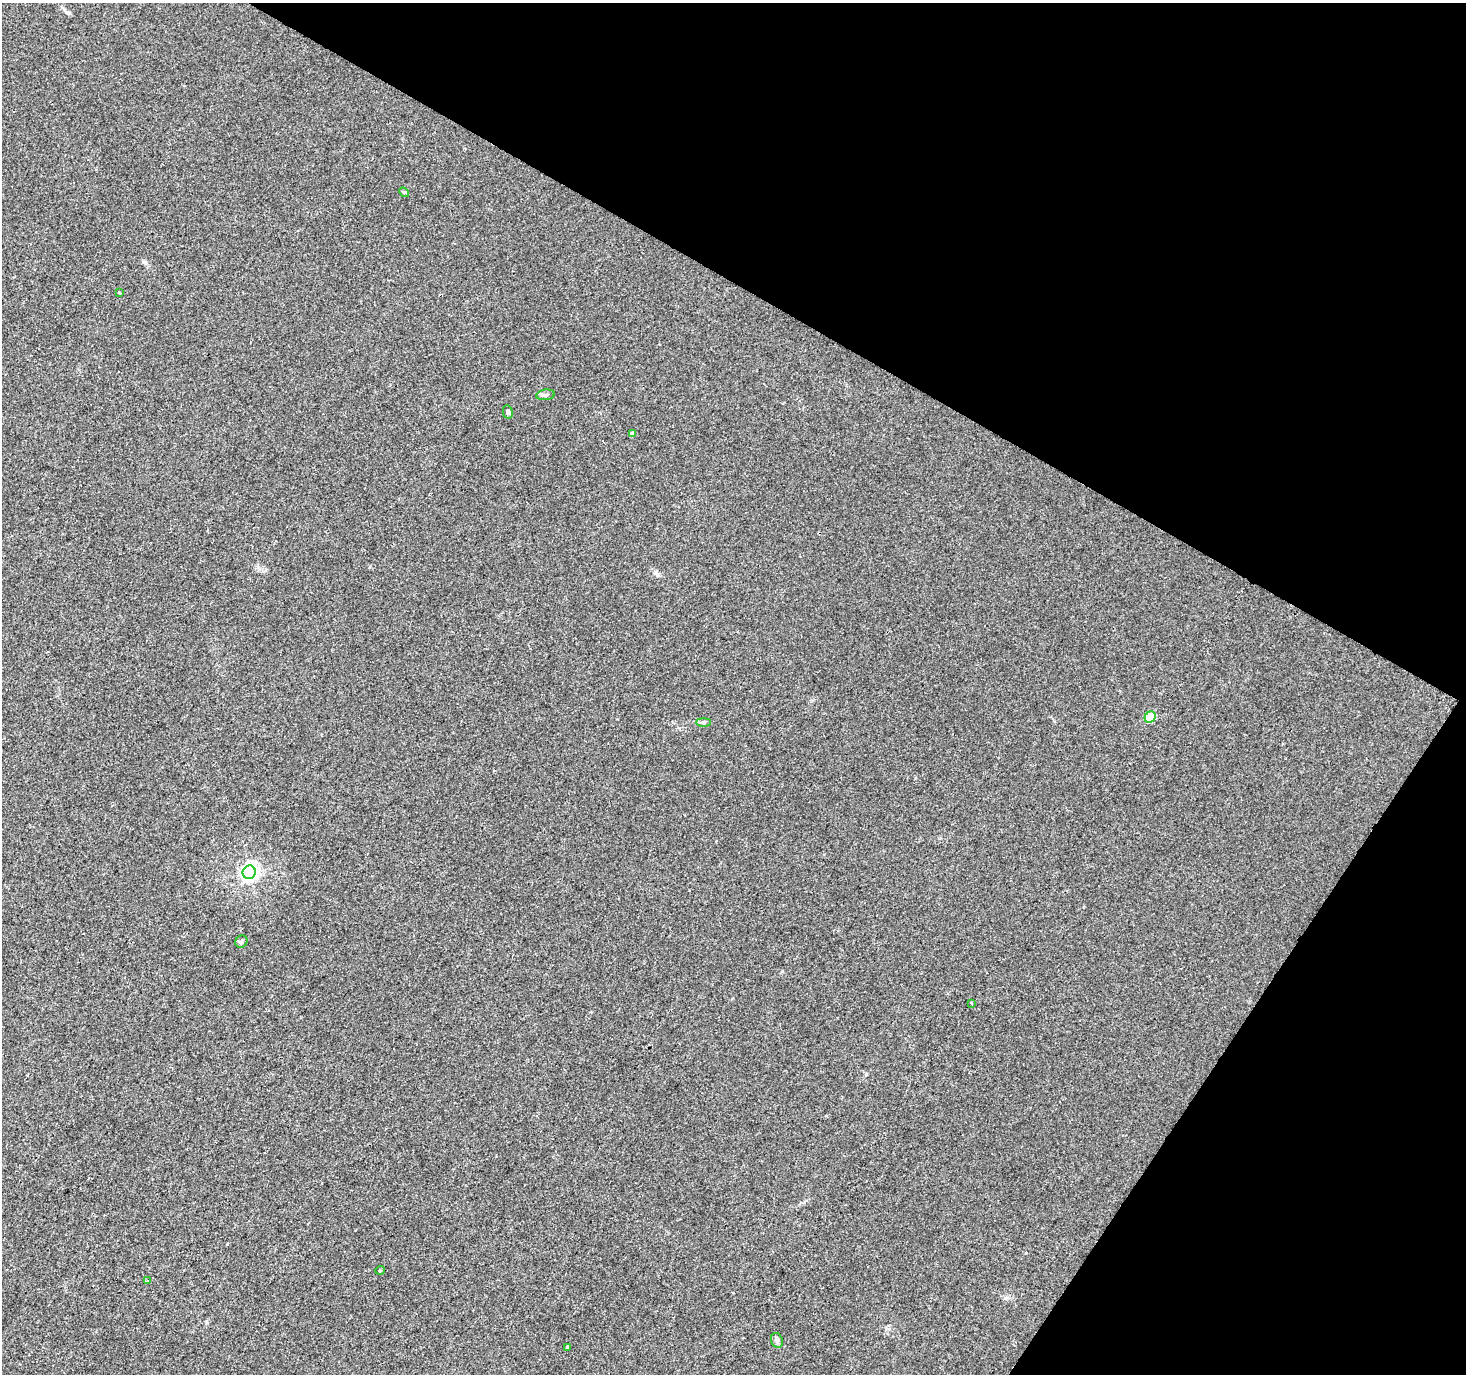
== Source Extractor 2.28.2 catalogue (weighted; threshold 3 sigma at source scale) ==
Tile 8 of 4 x 4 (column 4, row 2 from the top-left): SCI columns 4396-5859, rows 3001-4372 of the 5859 x 5934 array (HDU 1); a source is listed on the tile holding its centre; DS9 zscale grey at full resolution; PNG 1468 x 1376 px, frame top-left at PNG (2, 3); each listed source drawn as its Kron ellipse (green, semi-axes under 4 px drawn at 4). Shown black and unused: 29% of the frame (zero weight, under 2 of 3 exposures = <1% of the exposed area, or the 3 px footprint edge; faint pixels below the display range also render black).
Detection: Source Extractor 2.28.2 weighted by HDU 2 'WHT'; one run over the whole footprint, this tile lists its part. Background 0.00727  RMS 0.0046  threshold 0.0209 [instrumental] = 3 sigma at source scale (4.5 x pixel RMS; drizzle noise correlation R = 1.50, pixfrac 1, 0.0396/0.0396 arcsec/px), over >= 5 px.
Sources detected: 15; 1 cosmic-ray / hot-pixel residue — neither listed nor drawn; the other 14 listed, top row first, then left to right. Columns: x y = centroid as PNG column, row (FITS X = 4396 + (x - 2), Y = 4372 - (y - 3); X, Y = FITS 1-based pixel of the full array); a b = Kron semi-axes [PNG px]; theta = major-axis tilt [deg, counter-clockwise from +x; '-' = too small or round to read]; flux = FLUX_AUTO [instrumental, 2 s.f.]
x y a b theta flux
404 192 5 4 - 0.6
119 293 3 3 - 0.78
545 395 9 5 9 1.1
508 412 7 5 -81 0.94
632 434 4 4 - 1.5
1150 717 6 5 - 21
704 722 7 4 0 0.74
249 872 7 6 - 160
241 942 6 5 - 1.1
971 1003 3 3 - 1.1
380 1270 5 3 - 0.39
147 1280 3 2 - 0.74
777 1340 8 6 -68 1
568 1347 3 3 - 0.78
Unlisted compact peaks at least as high as the median listed source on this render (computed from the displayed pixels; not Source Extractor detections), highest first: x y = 657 575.